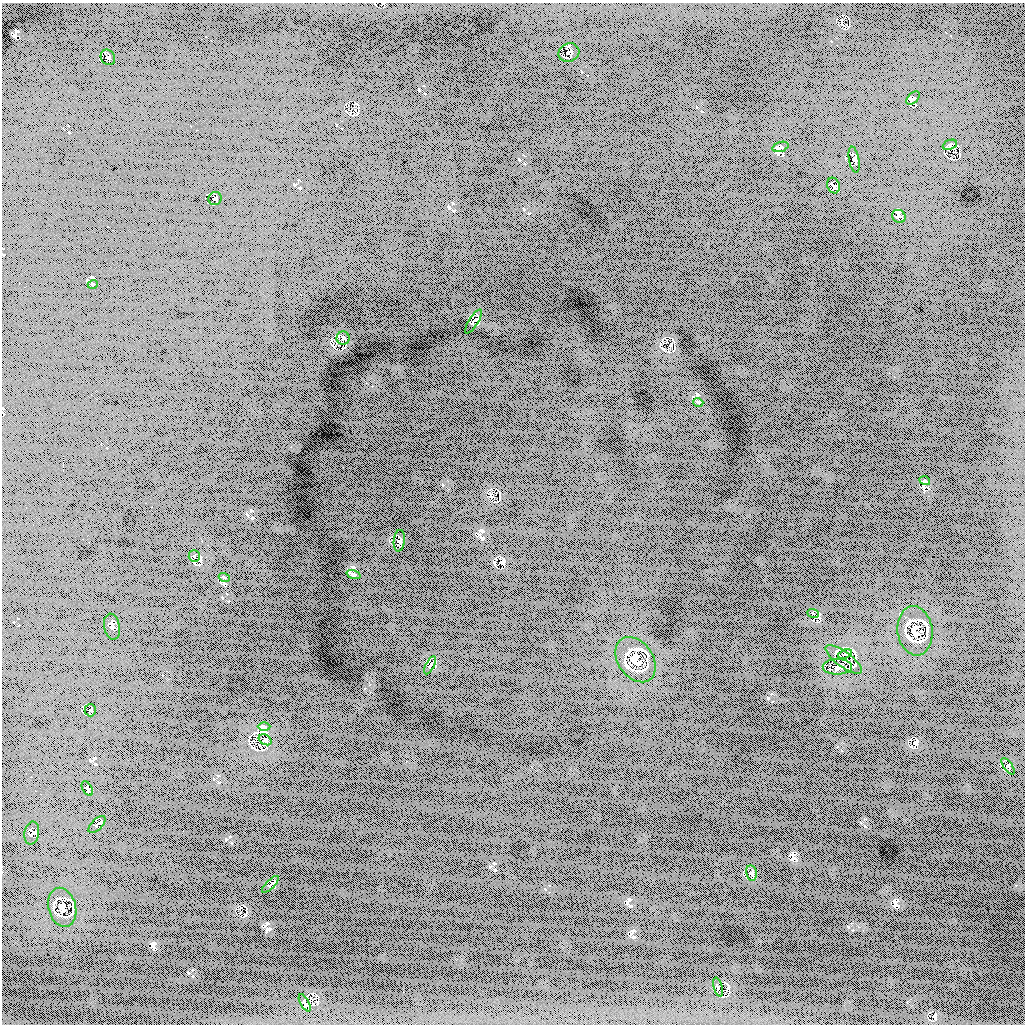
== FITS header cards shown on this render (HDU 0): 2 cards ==
NAXIS1  =                 1023
NAXIS2  =                 1022

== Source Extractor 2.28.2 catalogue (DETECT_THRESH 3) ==
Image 1023 x 1022 px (HDU 0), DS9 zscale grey, 1 PNG px = 1 image px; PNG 1027 x 1026 px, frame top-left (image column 1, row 1022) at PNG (2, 3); each listed source drawn as its Kron ellipse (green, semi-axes under 4 px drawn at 4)
Background 561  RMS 220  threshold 663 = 3 sigma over >= 5 px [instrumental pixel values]
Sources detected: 38; all 38 listed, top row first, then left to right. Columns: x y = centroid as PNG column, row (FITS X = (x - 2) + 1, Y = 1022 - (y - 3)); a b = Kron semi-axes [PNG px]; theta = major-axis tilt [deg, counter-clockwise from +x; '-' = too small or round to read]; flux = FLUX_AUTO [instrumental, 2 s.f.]
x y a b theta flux
569 53 11 9 23 62000
108 57 8 6 -53 39000
913 98 8 5 44 35000
950 145 7 4 24 25000
780 147 8 4 18 28000
854 160 13 5 -80 37000
833 186 8 6 -70 50000
215 199 7 6 - 25000
899 216 7 6 - 41000
93 284 5 3 - 14000
473 321 14 4 58 31000
343 338 6 6 - 35000
698 402 5 3 - 11000
925 481 5 3 - 13000
399 541 11 5 83 38000
194 556 6 5 - 23000
354 575 7 3 -19 22000
224 577 5 3 - 13000
813 613 6 3 -21 19000
112 627 13 8 -79 52000
915 631 25 17 -82 270000
845 654 7 3 21 21000
844 659 22 7 -36 120000
635 660 25 17 -55 260000
430 665 10 3 62 17000
837 667 14 7 -1 84000
90 710 6 6 - 26000
264 727 6 4 -2 23000
265 740 7 5 -32 26000
1008 766 9 3 -54 24000
87 788 8 4 -60 36000
97 824 11 5 45 42000
32 833 11 7 81 47000
751 873 8 5 -79 27000
270 884 11 2 45 17000
62 907 20 13 -76 180000
718 987 10 4 -74 32000
305 1003 9 4 -61 33000